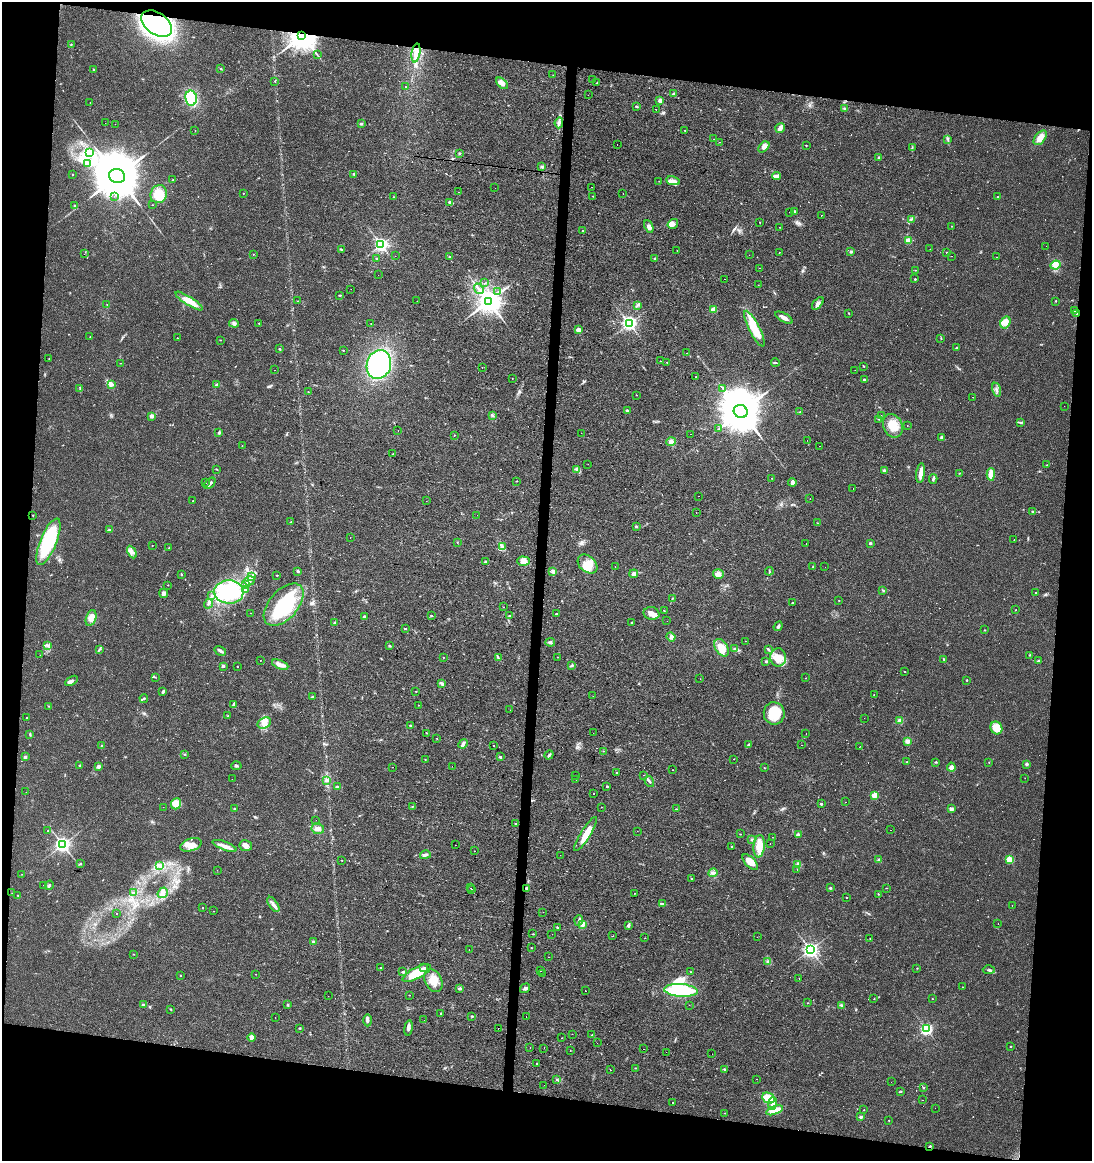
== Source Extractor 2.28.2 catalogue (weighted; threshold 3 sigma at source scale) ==
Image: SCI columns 282-4640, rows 1-4634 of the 4865 x 4639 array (HDU 1 of 3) = the unmasked area's bounding box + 8 px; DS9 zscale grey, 4 x 4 block average (1 PNG px = mean of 4 x 4 image px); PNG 1094 x 1163 px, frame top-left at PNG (2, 2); each listed source drawn as its Kron ellipse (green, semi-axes under 4 px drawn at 4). Shown black and unused: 17% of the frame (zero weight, under 3 of 4 exposures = <1% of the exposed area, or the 3 px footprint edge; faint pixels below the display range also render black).
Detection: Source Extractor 2.28.2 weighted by HDU 2 'WHT'. Background 0.0168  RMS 0.0031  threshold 0.0137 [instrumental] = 3 sigma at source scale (4.5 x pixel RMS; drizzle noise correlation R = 1.50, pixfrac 1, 0.0396/0.0396 arcsec/px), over >= 5 px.
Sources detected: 660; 3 too faint to see at this stretch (4 x 4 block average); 3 inside a brighter object's white glare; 79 cosmic-ray / hot-pixel residue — neither listed nor drawn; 2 coinciding with a brighter row at this scale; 23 inside a brighter listed object's ellipse — not listed separately; of the other 550, all 500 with FLUX_AUTO >= 0.432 (the completeness limit of this list) listed and drawn (50 fainter detections not listed), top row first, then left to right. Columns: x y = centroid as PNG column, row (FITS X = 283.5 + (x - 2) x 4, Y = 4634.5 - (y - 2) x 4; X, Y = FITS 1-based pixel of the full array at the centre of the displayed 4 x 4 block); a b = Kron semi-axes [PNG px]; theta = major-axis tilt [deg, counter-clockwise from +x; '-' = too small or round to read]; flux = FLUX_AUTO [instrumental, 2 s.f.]
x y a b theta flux
157 24 17 11 -35 830
302 35 4 3 - 3600
71 44 2 2 - 0.58
416 53 9 3 81 11
317 55 3 2 - 1.1
221 69 2 2 - 1.3
94 70 3 2 - 1.4
553 75 2 2 - 0.49
593 80 2 2 - 0.69
274 81 2 2 - 4.4
502 83 7 3 -43 6.3
597 83 2 2 - 1.3
406 87 2 2 - 1.5
674 94 2 2 - 14
588 95 2 2 - 0.71
191 98 7 6 - 56
660 100 2 2 - 21
90 103 2 2 - 0.52
637 106 3 2 - 1.9
845 108 3 2 - 1.6
656 109 2 2 - 3.2
105 123 2 2 - 0.87
559 123 5 3 - 4.4
115 124 2 2 - 0.91
361 124 2 2 - 7.3
780 128 5 3 - 8.9
195 130 2 2 - 0.44
685 130 2 2 - 1.3
1040 138 8 5 52 17
714 139 2 2 - 0.48
948 139 4 2 - 1.7
720 142 2 2 - 3.7
617 144 2 2 - 3.9
806 145 2 2 - 1.4
764 147 6 4 48 6.6
912 148 2 2 - 1
90 153 3 2 - 2.5
460 153 2 2 - 1.3
879 158 2 2 - 6
88 163 3 2 - 2.4
542 167 3 2 - 3.9
354 174 3 2 - 2.3
73 175 2 2 - 1.2
117 176 8 7 - 14000
777 176 4 3 - 5.3
173 180 2 2 - 0.95
659 181 2 2 - 0.45
673 181 7 4 -11 7.7
592 187 2 2 - 0.59
495 188 2 2 - 0.76
459 192 2 2 - 4.8
243 193 2 2 - 1.2
159 194 9 8 - 40
623 194 2 2 - 0.85
114 196 2 2 - 0.87
593 196 2 2 - 1.3
394 197 3 2 - 1.1
998 197 2 2 - 2.6
450 202 2 2 - 8.1
75 205 2 2 - 1.2
153 205 2 2 - 0.51
794 211 2 2 - 3.4
789 212 2 2 - 0.68
821 215 2 2 - 11
911 219 3 2 - 1.7
759 222 2 2 - 0.59
673 224 5 4 - 7.9
649 226 6 4 -66 7.7
951 226 2 2 - 1.1
779 227 2 2 - 0.43
583 231 2 2 - 0.97
908 240 2 2 - 45
381 245 3 3 - 430
1046 246 2 2 - 0.86
341 249 3 2 - 1.5
930 249 2 2 - 0.94
677 250 2 2 - 1.3
779 252 2 2 - 0.54
851 252 2 2 - 7.8
947 253 2 2 - 3.3
84 254 2 2 - 0.73
253 254 2 2 - 0.69
749 255 2 2 - 2.9
395 256 2 2 - 1.1
952 256 2 2 - 0.59
449 257 2 2 - 1.4
996 257 2 2 - 0.62
376 259 2 2 - 0.98
655 259 2 2 - 8.2
1055 265 5 4 - 7
760 268 2 2 - 1.1
916 270 2 2 - 0.61
378 275 2 2 - 0.53
724 279 2 2 - 0.44
915 279 2 2 - 3.5
485 283 2 2 - 0.47
758 285 2 2 - 0.54
351 289 2 2 - 0.62
479 289 6 2 -51 4.8
498 292 2 2 - 1.6
340 295 3 2 - 1.5
189 301 16 4 -33 27
297 301 2 2 - 0.81
417 301 2 2 - 0.67
488 301 4 3 - 2500
1056 301 2 2 - 0.67
818 303 7 4 52 6.2
107 305 2 2 - 1.1
638 305 4 2 - 2.6
713 310 2 2 - 53
1074 311 2 2 - 0.97
849 313 2 2 - 1
1076 314 3 2 - 1.4
784 318 10 3 -29 11
1005 322 6 4 58 9.1
234 323 5 3 - 4
259 323 2 2 - 1.6
629 323 3 3 - 570
371 324 2 2 - 0.78
754 329 20 5 -63 49
578 330 2 2 - 27
90 337 2 2 - 0.59
177 338 2 2 - 0.56
941 339 2 2 - 1
220 340 2 2 - 0.83
956 348 3 2 - 1.9
279 349 2 2 - 2.5
343 350 2 2 - 1.3
687 353 2 2 - 0.9
49 358 2 2 - 0.51
660 361 2 2 - 1.1
667 362 2 2 - 0.58
120 363 2 2 - 0.81
775 363 4 2 - 2.1
379 364 15 12 72 230
864 366 2 2 - 1
482 367 2 2 - 3.5
274 370 2 2 - 0.77
855 370 2 2 - 3.4
696 377 2 2 - 0.77
512 378 2 2 - 0.62
864 380 2 2 - 9.4
112 384 4 2 - 3.2
217 385 2 2 - 13
80 388 2 2 - 1.2
723 388 2 2 - 1.4
996 390 7 2 -77 3.8
308 391 2 2 - 0.71
636 395 2 2 - 1.1
973 397 2 2 - 3.6
1064 406 2 2 - 1.8
627 411 3 3 - 2.6
741 411 7 6 - 9700
800 412 2 2 - 1.4
492 415 3 2 - 1.9
881 415 2 2 - 0.45
152 416 3 3 - 8.3
879 419 2 2 - 0.83
1020 422 3 2 - 2
907 425 2 2 - 0.5
893 426 12 9 -65 29
718 429 3 2 - 1.5
398 430 2 2 - 0.86
219 433 3 2 - 2.6
581 433 2 2 - 2.8
691 434 2 2 - 2.3
455 435 2 2 - 0.52
941 437 3 2 - 3
807 440 2 2 - 0.47
671 442 5 4 - 5.3
242 446 2 2 - 0.81
819 446 2 2 - 8.7
393 454 2 2 - 1.4
588 464 2 2 - 5.5
1046 465 2 2 - 0.65
217 469 2 2 - 0.63
577 470 2 2 - 1.7
884 470 2 2 - 8.8
921 473 10 3 83 15
959 473 2 2 - 0.73
991 474 6 3 88 23
772 478 2 2 - 0.71
933 479 5 2 - 3.2
517 481 2 2 - 0.83
205 482 2 2 - 0.82
792 482 4 3 - 8.4
210 483 7 2 47 4.8
853 489 2 2 - 2.4
698 496 2 2 - 0.72
810 499 2 2 - 0.75
193 501 2 2 - 1.3
427 501 2 2 - 0.99
1032 511 2 2 - 1.1
696 513 2 2 - 0.43
33 515 2 2 - 0.77
477 515 2 2 - 1.2
291 521 2 2 - 2.8
818 523 2 2 - 0.62
636 527 3 2 - 1.4
110 530 3 2 - 2.3
350 537 2 2 - 1.3
1014 539 2 2 - 0.46
48 542 25 8 68 150
457 542 2 2 - 0.54
870 543 2 2 - 7.1
806 544 2 2 - 1.4
152 545 2 2 - 0.74
169 547 2 2 - 0.66
502 547 4 3 - 3.6
132 552 7 3 -62 6.6
485 561 4 2 - 1.6
523 561 6 4 -1 14
587 564 11 8 -42 24
615 567 2 2 - 1
813 567 3 2 - 1.3
825 567 2 2 - 1.5
298 571 3 2 - 2.5
553 571 4 3 - 3.4
769 571 4 2 - 1.8
634 574 4 3 - 5.8
718 574 5 4 - 6.8
181 575 3 2 - 1.1
277 575 2 2 - 1.6
252 576 3 2 - 3.1
250 581 5 4 - 6.6
246 584 3 2 - 2.2
168 585 2 2 - 0.92
246 589 3 3 - 3.1
883 590 3 2 - 1.6
229 592 15 11 -5 100
1035 592 2 2 - 0.9
164 593 5 4 - 4.2
212 595 3 2 - 2.1
672 598 3 2 - 1.1
839 600 2 2 - 0.51
792 603 2 2 - 1.3
208 604 5 3 - 3.5
284 605 25 14 48 110
504 607 2 2 - 0.8
664 610 2 2 - 69
1016 610 2 2 - 1
251 613 2 2 - 1.5
652 613 8 6 -14 11
556 614 3 2 - 1.1
431 615 2 2 - 1.1
364 616 3 2 - 2.1
509 616 2 2 - 2.6
91 618 8 5 73 11
667 621 2 2 - 0.53
335 623 3 2 - 2.1
632 623 2 2 - 0.9
778 626 5 3 - 3.6
405 629 2 2 - 2.1
984 630 2 2 - 0.69
671 637 4 4 - 6
745 641 2 2 - 0.97
550 642 4 3 - 3.3
47 645 2 2 - 0.96
389 646 2 2 - 1.7
721 648 9 6 -58 25
735 648 4 2 - 2.4
99 649 4 2 - 2.4
768 649 3 2 - 1.7
220 651 6 2 -32 5.7
40 655 2 2 - 0.45
1029 655 2 2 - 0.88
443 657 2 2 - 0.95
498 657 4 2 - 1.8
557 657 2 2 - 38
778 657 9 8 - 21
944 659 3 2 - 1.4
260 660 2 2 - 0.47
766 661 3 2 - 2.3
1038 661 2 2 - 1.2
280 665 8 3 -23 15
572 665 4 2 - 2.6
223 666 2 2 - 8.5
237 666 2 2 - 0.57
904 671 2 2 - 0.81
155 677 3 2 - 1.1
805 678 2 2 - 0.69
700 679 2 2 - 0.84
967 680 2 2 - 2.4
72 681 7 4 33 4.6
441 684 3 2 - 1.7
416 691 2 2 - 1.1
163 692 4 2 - 2.1
874 694 2 2 - 1.1
593 696 2 2 - 1.3
312 697 2 2 - 3.8
144 698 4 2 - 2.4
234 705 2 2 - 4.5
418 705 2 2 - 3.9
48 706 2 2 - 0.91
510 710 2 2 - 5.9
774 713 11 10 - 50
228 716 3 2 - 1.4
27 718 2 2 - 1.8
864 718 2 2 - 0.63
900 721 2 2 - 40
264 723 7 5 26 11
410 725 2 2 - 3.9
996 728 6 5 - 24
427 733 2 2 - 5.2
593 733 2 2 - 2.3
806 733 2 2 - 3.3
30 734 3 2 - 1.7
437 738 2 2 - 1.2
907 741 3 3 - 8.2
463 744 5 3 - 4.3
102 745 2 2 - 0.68
494 745 2 2 - 0.89
748 745 4 2 - 2.2
801 745 2 2 - 1.4
860 746 2 2 - 1.5
603 751 2 2 - 0.65
184 754 2 2 - 0.75
549 755 5 2 - 3.1
25 757 2 2 - 7.2
500 757 2 2 - 5.2
425 759 2 2 - 0.8
733 759 2 2 - 1.6
907 762 2 2 - 1.6
935 762 2 2 - 1.4
989 762 2 2 - 0.63
1027 764 2 2 - 11
79 765 2 2 - 0.74
99 766 2 2 - 11
236 766 5 2 - 2.3
452 766 2 2 - 4
393 767 2 2 - 0.6
951 767 4 4 - 8.7
764 768 2 2 - 0.82
672 770 2 2 - 1.1
617 772 2 2 - 0.92
644 775 2 2 - 1.1
576 776 2 2 - 0.81
1025 778 2 2 - 1
232 779 2 2 - 1
326 780 3 2 - 1.9
576 780 2 2 - 2.7
649 781 6 2 -57 3.4
607 786 2 2 - 3.8
337 787 2 2 - 5.9
26 792 2 2 - 0.59
594 794 2 2 - 1.8
875 795 2 2 - 49
845 802 2 2 - 6.1
176 804 6 5 - 22
821 804 2 2 - 7.3
412 806 2 2 - 0.87
163 807 2 2 - 0.68
601 807 2 2 - 0.77
235 809 3 2 - 1.8
676 809 2 2 - 0.7
951 809 2 2 - 17
316 820 2 2 - 0.58
515 824 2 2 - 1.2
318 829 6 5 - 10
890 830 2 2 - 0.82
48 831 2 2 - 0.82
637 831 2 2 - 0.83
586 834 20 5 58 22
740 834 2 2 - 0.55
798 835 2 2 - 18
772 837 2 2 - 0.52
752 839 3 2 - 1.8
770 843 2 2 - 5.5
63 844 3 3 - 470
191 845 11 6 17 16
455 845 2 2 - 1.3
225 846 13 4 -20 11
246 846 6 5 - 7.9
759 846 11 5 84 31
731 847 2 2 - 1.4
474 851 2 2 - 0.85
425 855 5 3 - 4.7
560 855 2 2 - 3.3
342 860 2 2 - 0.87
879 860 4 2 - 2.9
1009 860 2 2 - 74
750 862 10 5 -45 17
80 863 2 2 - 1.6
798 864 3 2 - 1.3
159 866 4 2 - 2.7
217 870 2 2 - 0.6
797 870 2 2 - 3
713 873 5 3 - 4.5
22 874 2 2 - 0.5
692 879 2 2 - 1.1
44 885 2 2 - 1.5
49 885 5 2 - 2.8
471 888 2 2 - 2.3
527 888 2 2 - 6
830 888 2 2 - 4.8
886 888 2 2 - 0.54
472 890 2 2 - 7.7
12 893 2 2 - 0.49
133 893 2 2 - 2.8
163 893 5 4 - 7
634 893 2 2 - 0.92
878 894 2 2 - 1.2
18 895 2 2 - 1.2
847 898 2 2 - 2.1
273 904 9 2 -56 5.6
662 904 3 2 - 2
1012 905 2 2 - 2.2
203 907 2 2 - 0.84
214 911 2 2 - 0.53
543 912 2 2 - 0.52
116 914 2 2 - 0.99
579 920 5 2 - 2.8
998 924 2 2 - 0.44
582 925 4 3 - 3.5
628 925 4 3 - 3.1
557 927 2 2 - 1
533 934 2 2 - 0.96
552 934 2 2 - 2.1
613 936 2 2 - 8.1
757 937 2 2 - 1.8
645 938 2 2 - 0.58
870 938 2 2 - 0.75
313 941 2 2 - 5
531 948 2 2 - 1.3
469 949 2 2 - 0.58
810 949 3 3 - 490
133 954 2 2 - 0.53
548 957 2 2 - 1.5
768 962 3 2 - 2.3
381 968 2 2 - 1.1
424 968 2 2 - 73
917 968 2 2 - 0.95
989 970 6 2 0 2.7
540 971 2 2 - 0.66
403 972 2 2 - 4.3
691 972 2 2 - 0.75
417 973 16 5 28 48
542 973 2 2 - 1.1
255 974 2 2 - 2.8
181 976 2 2 - 0.7
799 978 2 2 - 3.7
433 981 12 8 -64 20
962 987 2 2 - 0.51
460 988 2 2 - 6.2
525 988 5 3 - 4.3
681 990 17 6 -4 95
585 991 2 2 - 0.78
409 995 2 2 - 0.67
328 996 2 2 - 0.86
874 999 2 2 - 0.47
932 999 2 2 - 0.57
808 1003 2 2 - 1
287 1004 3 2 - 1.6
143 1005 3 2 - 1.7
689 1005 2 2 - 0.84
841 1005 4 3 - 3.2
171 1009 3 2 - 1.1
441 1013 2 2 - 1.7
472 1016 2 2 - 2
275 1017 2 2 - 0.71
526 1017 2 2 - 0.54
367 1020 6 3 -90 4.3
424 1020 2 2 - 0.43
300 1028 3 2 - 1.4
409 1028 7 3 81 5.3
498 1028 2 2 - 2.4
926 1029 2 2 - 230
572 1034 2 2 - 2.9
592 1035 2 2 - 1.1
252 1037 4 2 - 11
561 1038 2 2 - 0.64
597 1043 2 2 - 1.2
1011 1046 2 2 - 0.94
530 1047 2 2 - 1.1
544 1048 2 2 - 0.89
643 1049 2 2 - 7.4
570 1050 2 2 - 0.44
666 1052 2 2 - 1
712 1054 2 2 - 1.6
536 1063 2 2 - 1.7
635 1068 2 2 - 0.83
724 1069 2 2 - 1.5
610 1070 2 2 - 0.89
757 1079 2 2 - 0.5
557 1080 2 2 - 1.2
891 1082 2 2 - 4.4
544 1085 2 2 - 0.43
923 1088 2 2 - 1.2
901 1091 2 2 - 0.66
768 1098 7 5 -26 27
923 1100 2 2 - 1.6
673 1103 2 2 - 0.67
772 1104 6 3 83 12
935 1108 2 2 - 0.48
774 1110 9 4 20 18
864 1110 2 2 - 0.7
724 1113 2 2 - 0.48
861 1117 2 2 - 12
889 1120 2 2 - 0.85
930 1146 3 2 - 2.1
Overlapping masked pixels (flux is a lower limit): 5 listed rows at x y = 157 24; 302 35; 1076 314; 527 888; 930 1146
Diffuse or blended objects may show on this block-average render without a row.